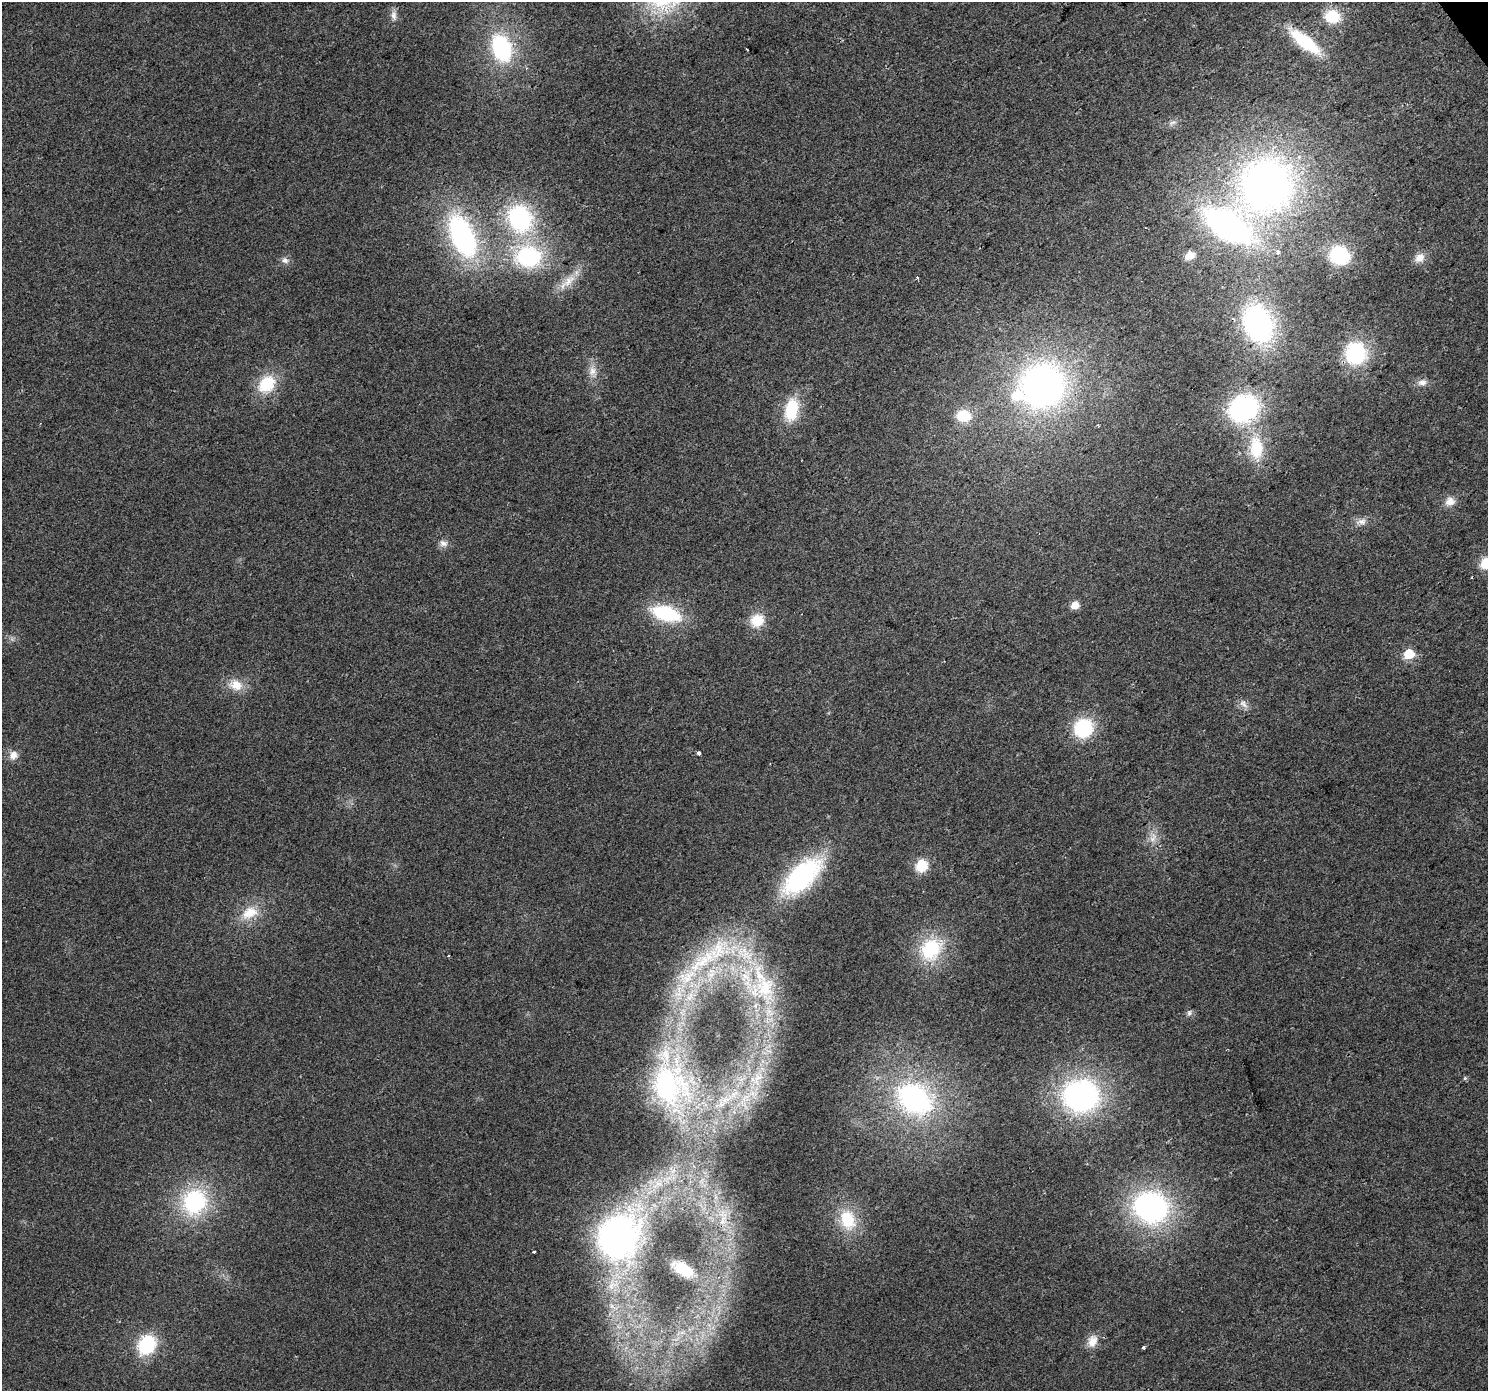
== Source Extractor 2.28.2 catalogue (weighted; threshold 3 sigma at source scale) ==
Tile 10 of 4 x 4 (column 2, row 3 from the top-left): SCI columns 1490-2975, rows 1579-2967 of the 5947 x 5874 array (HDU 1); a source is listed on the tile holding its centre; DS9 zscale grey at full resolution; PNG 1490 x 1393 px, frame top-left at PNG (2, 2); no overlay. Shown black and unused: <1% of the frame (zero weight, under 2 of 3 exposures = <1% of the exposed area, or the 3 px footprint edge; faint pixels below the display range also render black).
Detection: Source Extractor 2.28.2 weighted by HDU 2 'WHT'; one run over the whole footprint, this tile lists its part. Background 0.0314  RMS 0.0063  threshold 0.0285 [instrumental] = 3 sigma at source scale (4.5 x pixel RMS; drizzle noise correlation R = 1.50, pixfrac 1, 0.0396/0.0396 arcsec/px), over >= 5 px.
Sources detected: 72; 1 too faint to see at this stretch — not listed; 7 inside a brighter listed object's ellipse — not listed separately; the other 64 listed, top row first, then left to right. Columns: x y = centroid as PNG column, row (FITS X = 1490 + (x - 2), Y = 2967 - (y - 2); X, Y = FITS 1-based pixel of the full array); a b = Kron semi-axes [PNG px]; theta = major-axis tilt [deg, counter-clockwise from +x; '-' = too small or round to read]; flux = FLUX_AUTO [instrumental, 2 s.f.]
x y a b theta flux
393 15 14 8 -84 3.8
1332 16 14 12 -12 24
1305 42 39 13 -39 39
501 48 29 19 -71 61
1172 123 13 5 13 2.3
1266 185 56 52 51 330
520 219 32 27 -65 79
462 236 45 24 -67 120
1278 252 3 3 - 14
1339 255 16 14 -23 47
1190 256 11 8 25 5.9
528 257 30 24 -4 67
1419 258 14 11 33 5.5
285 260 10 7 -21 2.8
917 278 3 3 - 2.1
569 281 22 11 48 10
1258 324 34 25 -70 130
1356 353 21 20 - 52
592 371 14 10 82 5.8
1422 382 12 9 9 3.9
266 384 21 16 43 26
1042 386 44 42 47 240
1243 408 27 23 31 110
791 410 26 15 79 26
964 416 15 11 -9 18
1256 448 30 18 -86 28
1450 501 14 11 15 5.8
1361 521 15 8 13 4.6
443 543 11 9 -10 3.6
1486 563 14 12 37 14
1075 605 8 8 - 6.1
666 613 29 14 -17 46
757 620 16 15 - 14
1409 654 6 6 - 34
236 685 19 14 -21 11
1244 704 14 7 -47 3.6
1083 728 17 15 45 46
699 753 4 3 - 3.1
13 755 12 11 - 5
1153 838 16 9 72 6.3
922 866 12 11 - 18
802 876 45 21 44 100
250 913 24 16 24 16
931 949 24 20 57 45
703 961 91 21 28 65
765 988 46 30 -78 62
690 997 15 7 62 6.6
1189 1013 9 6 81 1.8
757 1078 25 13 58 18
1465 1078 5 5 - 0.94
668 1085 46 43 -63 110
1081 1096 33 30 -3 150
726 1099 20 11 19 12
914 1099 42 32 -34 120
194 1202 29 26 58 63
1151 1207 29 25 -18 150
723 1220 14 5 75 3.6
848 1220 29 20 -73 27
617 1237 46 40 59 210
533 1252 3 3 - 2.6
683 1269 18 10 -31 24
1092 1341 17 12 69 7.8
147 1345 18 15 57 43
1143 1347 3 3 - 1.7
Isophote crosses this tile's border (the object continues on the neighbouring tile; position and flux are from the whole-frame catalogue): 1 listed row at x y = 1486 563